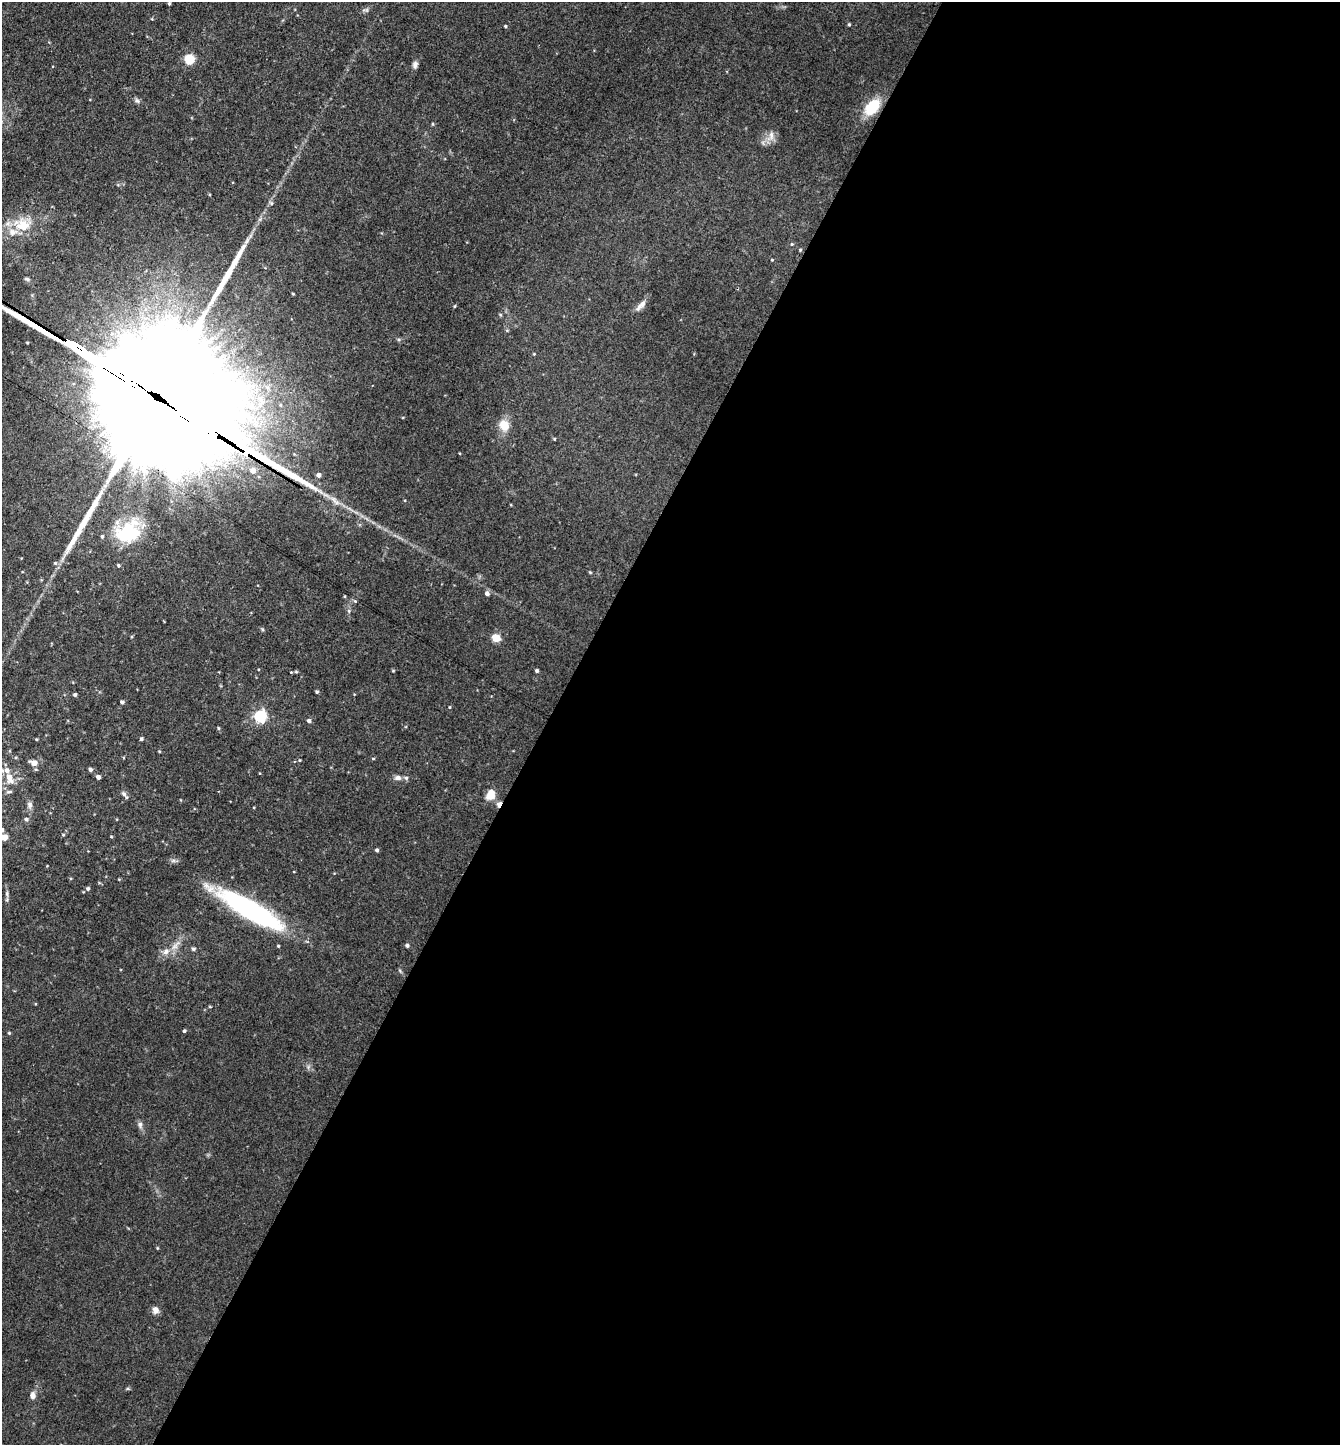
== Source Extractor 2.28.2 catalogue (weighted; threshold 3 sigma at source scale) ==
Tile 12 of 4 x 4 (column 4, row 3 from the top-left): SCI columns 4299-5636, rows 1444-2886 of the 5782 x 5773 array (HDU 1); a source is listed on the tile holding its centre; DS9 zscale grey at full resolution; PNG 1342 x 1447 px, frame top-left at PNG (2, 2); no overlay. Shown black and unused: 59% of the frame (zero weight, under 3 of 4 exposures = <1% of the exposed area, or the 3 px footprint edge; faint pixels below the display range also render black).
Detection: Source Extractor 2.28.2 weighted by HDU 2 'WHT'; one run over the whole footprint, this tile lists its part. Background 0.118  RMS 0.0077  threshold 0.0347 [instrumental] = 3 sigma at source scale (4.5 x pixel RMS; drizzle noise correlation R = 1.50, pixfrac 1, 0.05/0.05 arcsec/px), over >= 5 px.
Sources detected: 63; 3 long thin detections or spike segments (spike, bleed or trail) — not listed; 5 inside a brighter listed object's ellipse — not listed separately; the other 55 listed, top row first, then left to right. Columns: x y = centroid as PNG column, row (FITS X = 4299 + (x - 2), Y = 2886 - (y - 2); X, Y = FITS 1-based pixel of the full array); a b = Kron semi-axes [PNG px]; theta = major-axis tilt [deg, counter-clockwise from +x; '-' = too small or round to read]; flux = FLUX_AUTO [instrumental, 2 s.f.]
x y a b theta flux
169 3 4 3 - 0.96
849 24 4 3 - 0.84
505 26 4 3 - 0.9
189 59 5 5 - 51
415 65 8 6 70 2.6
872 107 15 10 49 25
771 135 12 6 -83 3.5
23 225 19 16 -34 17
800 250 4 3 - 0.74
772 260 4 3 - 0.6
641 305 16 6 44 4.4
148 392 146 25 -32 100000
504 425 12 10 -56 11
253 471 7 6 - 4.4
318 475 5 5 - 2.6
130 532 29 27 -21 41
118 565 4 3 - 1.1
590 572 4 3 - 0.69
487 593 5 5 - 2.2
262 629 5 3 - 0.84
496 638 5 5 - 25
393 671 5 3 - 0.66
537 671 4 4 - 1.2
317 692 4 4 - 0.93
75 695 4 4 - 1.2
122 702 4 4 - 1.5
260 716 6 5 - 98
309 721 5 4 - 1.9
218 728 5 3 - 0.71
141 739 4 4 - 1.1
373 759 5 3 - 0.65
34 763 6 5 - 6.3
90 769 4 4 - 1.8
98 777 4 4 - 2.6
9 778 13 8 -68 8.5
398 778 9 7 -1 2.7
9 792 9 3 5 1.2
124 794 10 5 -43 2.3
491 795 11 8 66 9.1
499 804 8 5 59 2.6
30 805 10 6 -90 2.4
26 819 5 5 - 1.5
2 830 6 5 - 2.2
4 837 5 4 - 8.1
377 850 4 4 - 1.3
88 888 5 5 - 1.4
251 910 69 16 -31 140
407 945 5 4 - 1.4
193 949 6 4 13 1.2
166 952 9 7 58 3.7
184 1031 4 4 - 1.2
9 1033 4 3 - 0.73
140 1124 7 6 - 2
155 1310 9 7 -65 3.5
33 1395 8 6 -86 3.5
Overlapping masked pixels (flux is a lower limit): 2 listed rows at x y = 148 392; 499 804
Isophote crosses this tile's border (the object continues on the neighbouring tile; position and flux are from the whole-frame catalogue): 4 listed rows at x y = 148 392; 9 778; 2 830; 4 837